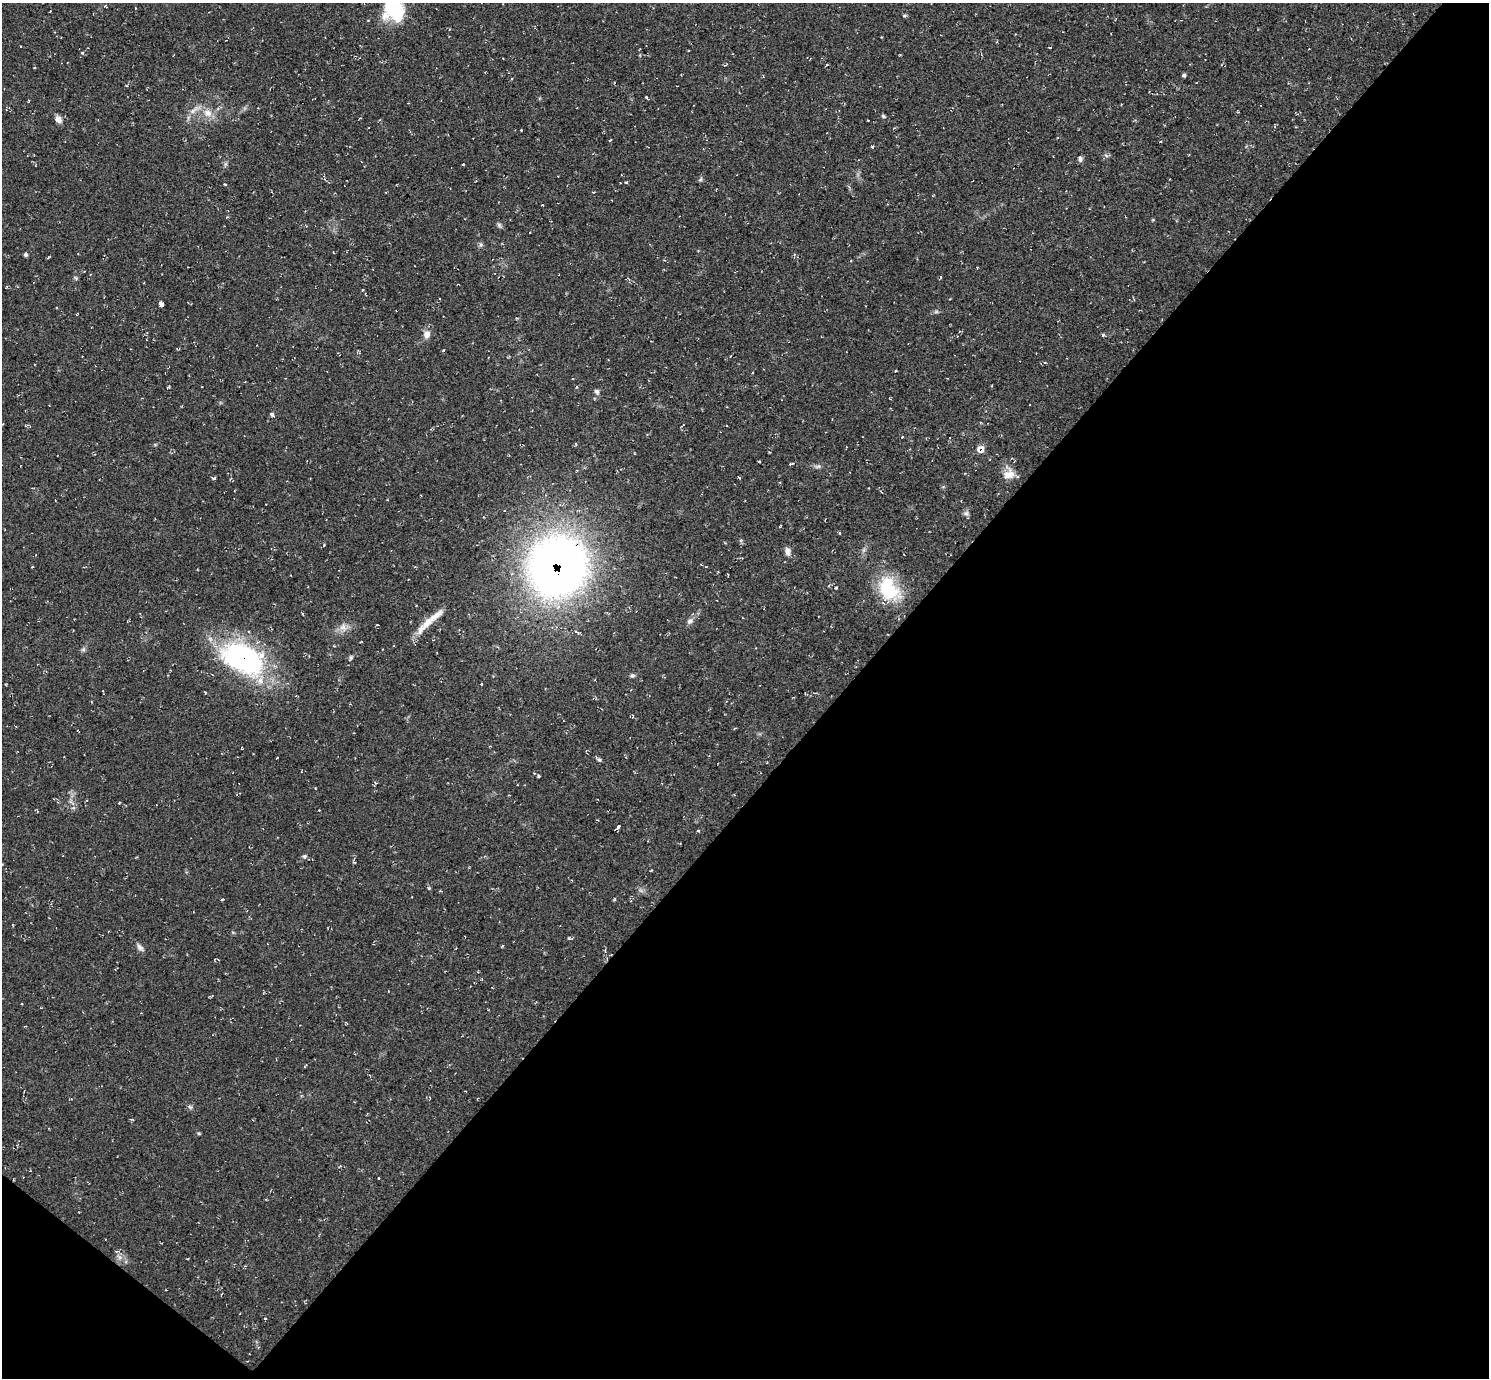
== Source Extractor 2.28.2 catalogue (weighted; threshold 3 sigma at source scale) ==
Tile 15 of 4 x 4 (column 3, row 4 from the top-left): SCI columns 2975-4461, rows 153-1528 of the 5952 x 5956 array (HDU 1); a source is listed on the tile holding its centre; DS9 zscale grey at full resolution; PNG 1491 x 1380 px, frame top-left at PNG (2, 3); no overlay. Shown black and unused: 45% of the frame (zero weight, under 2 of 3 exposures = <1% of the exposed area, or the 3 px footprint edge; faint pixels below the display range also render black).
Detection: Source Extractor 2.28.2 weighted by HDU 2 'WHT'; one run over the whole footprint, this tile lists its part. Background 0.055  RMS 0.008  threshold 0.0362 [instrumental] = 3 sigma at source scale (4.5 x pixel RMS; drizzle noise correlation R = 1.50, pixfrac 1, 0.05/0.05 arcsec/px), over >= 5 px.
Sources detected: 73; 2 cosmic-ray / hot-pixel residue — not listed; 1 inside a brighter listed object's ellipse — not listed separately; the other 70 listed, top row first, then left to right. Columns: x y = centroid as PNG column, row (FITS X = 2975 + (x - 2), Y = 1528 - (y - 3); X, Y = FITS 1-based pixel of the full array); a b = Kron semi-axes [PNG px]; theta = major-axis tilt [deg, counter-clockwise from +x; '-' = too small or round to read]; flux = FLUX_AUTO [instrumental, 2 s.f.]
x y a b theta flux
50 11 3 2 - 0.9
394 11 27 22 -45 40
904 16 5 3 - 0.92
82 53 5 3 - 0.71
1225 66 3 2 - 0.62
1184 75 4 4 - 1.4
512 78 3 3 - 1
646 97 3 3 - 1.5
208 113 12 10 -4 7.9
883 116 7 4 -45 1.1
58 119 9 7 -58 3.8
521 130 3 2 - 0.71
610 140 3 2 - 2
873 147 4 3 - 0.85
1080 159 8 5 -82 1.8
463 164 3 2 - 0.74
700 179 7 4 45 1.1
626 182 3 3 - 1.8
225 184 4 2 - 0.61
499 225 8 4 -46 1.5
481 245 6 4 -72 1.4
26 255 5 4 - 1.6
48 258 4 3 - 0.8
161 304 4 3 - 67
517 318 5 3 - 0.69
427 334 10 9 - 4.8
1103 335 4 4 - 1.4
730 356 4 2 - 0.5
753 372 2 2 - 0.76
573 378 3 2 - 0.54
169 387 4 3 - 0.88
597 391 7 6 - 2.1
272 414 6 5 - 1.4
980 449 8 8 - 6.4
759 462 3 2 - 0.82
791 464 6 3 23 0.86
818 466 9 5 23 1.9
1009 474 14 11 11 8.9
739 477 4 3 - 0.69
213 478 4 3 - 1.4
966 513 7 6 - 2
840 533 4 3 - 0.66
324 545 4 3 - 0.85
788 552 9 6 -81 4
558 566 51 48 64 590
836 588 3 3 - 1.1
889 589 29 20 -63 44
690 621 9 6 40 2.9
425 625 36 9 48 13
343 627 10 9 - 4.8
577 632 9 3 -24 1.5
83 650 7 4 0 1.4
351 658 6 5 - 1.2
244 659 50 30 -23 150
632 675 6 5 - 1.5
481 683 3 3 - 2.9
242 748 3 2 - 0.55
598 759 9 4 -39 1.6
319 810 2 2 - 0.51
618 827 5 3 - 2.5
698 831 4 3 - 0.82
304 856 6 6 - 1.7
429 888 4 3 - 1.3
222 899 3 3 - 0.87
568 938 5 3 - 0.67
140 947 11 6 -47 2.8
190 1107 6 4 -70 1.3
199 1133 4 4 - 0.87
379 1178 3 2 - 0.6
119 1257 7 4 -71 2
Overlapping masked pixels (flux is a lower limit): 3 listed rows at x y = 980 449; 558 566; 244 659
Isophote crosses this tile's border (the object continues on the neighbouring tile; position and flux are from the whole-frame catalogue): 1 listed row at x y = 394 11
Unlisted compact peaks at least as high as the median listed source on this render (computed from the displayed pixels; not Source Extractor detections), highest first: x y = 538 776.